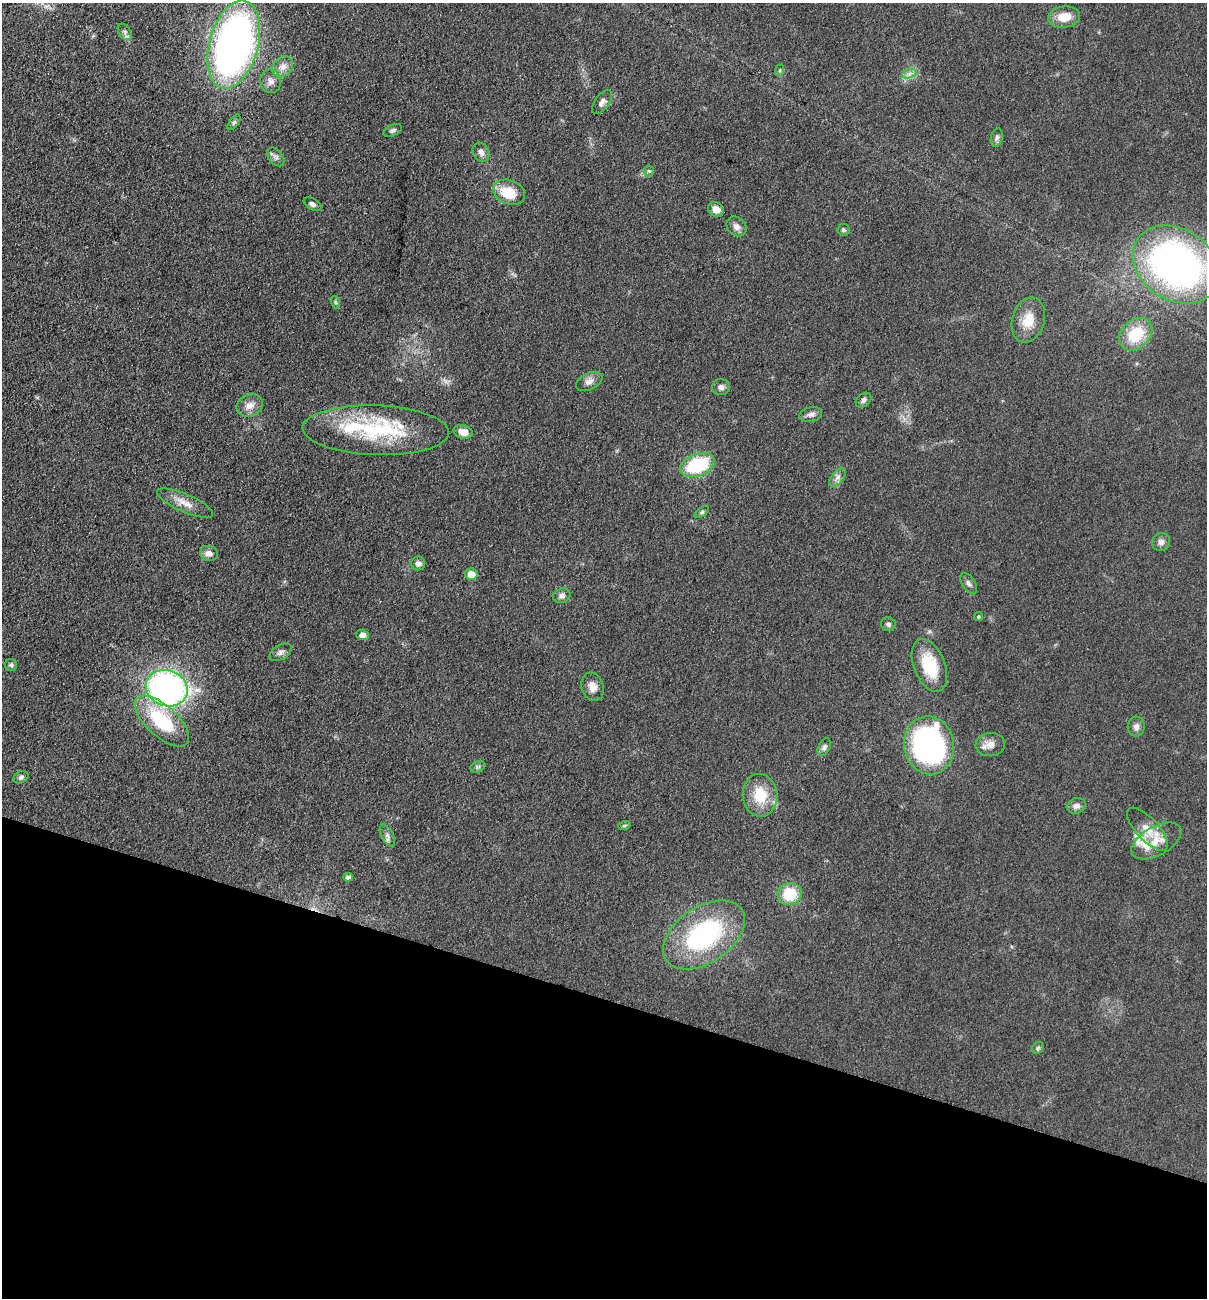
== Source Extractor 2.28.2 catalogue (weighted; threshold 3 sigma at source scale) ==
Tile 15 of 4 x 4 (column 3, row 4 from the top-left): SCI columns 2592-3796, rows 2-1297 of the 5254 x 5200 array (HDU 1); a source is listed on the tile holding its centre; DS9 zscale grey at full resolution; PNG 1209 x 1300 px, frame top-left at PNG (2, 3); each listed source drawn as its Kron ellipse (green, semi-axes under 4 px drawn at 4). Shown black and unused: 23% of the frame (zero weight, under 3 of 5 exposures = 3% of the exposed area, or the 3 px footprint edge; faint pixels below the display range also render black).
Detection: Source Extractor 2.28.2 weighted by HDU 2 'WHT'; one run over the whole footprint, this tile lists its part. Background 0.119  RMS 0.008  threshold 0.0358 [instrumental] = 3 sigma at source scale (4.5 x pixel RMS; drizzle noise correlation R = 1.50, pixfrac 1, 0.05/0.05 arcsec/px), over >= 5 px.
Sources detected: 70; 1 cosmic-ray / hot-pixel residue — neither listed nor drawn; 4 inside a brighter listed object's ellipse — not listed separately; the other 65 listed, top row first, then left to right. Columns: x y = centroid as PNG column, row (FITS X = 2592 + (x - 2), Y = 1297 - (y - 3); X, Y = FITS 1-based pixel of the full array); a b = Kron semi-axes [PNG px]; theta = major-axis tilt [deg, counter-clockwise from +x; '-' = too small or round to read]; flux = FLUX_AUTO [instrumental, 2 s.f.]
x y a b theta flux
1064 17 16 10 6 14
125 32 9 6 -56 2.4
234 44 45 24 74 410
283 67 11 9 47 6
780 70 6 4 73 0.94
909 74 7 4 19 2.5
271 81 12 10 -80 5.1
602 102 14 7 54 4.1
234 122 9 4 53 1.8
393 130 10 5 26 2
997 138 9 6 76 2.6
481 152 10 7 -61 3.4
276 157 10 7 -51 3
649 171 5 5 - 1.4
509 192 16 12 -21 22
312 204 10 5 -30 2.7
716 209 8 7 - 6.2
736 226 11 9 -44 4.3
843 230 6 6 - 1.6
1176 265 46 35 -33 340
335 302 7 4 -71 1.1
1028 320 23 16 73 16
1136 334 18 14 42 29
589 381 14 8 27 4.7
721 387 9 8 - 3.3
864 400 9 6 41 2.6
250 405 13 10 21 6.9
811 414 11 7 14 3.5
376 430 73 25 -2 78
463 432 10 6 -14 8.9
697 465 18 11 21 55
837 477 11 6 49 3.4
185 503 30 9 -24 10
702 512 8 4 36 1.5
1161 542 9 9 - 3.8
209 553 9 7 -13 5.1
418 563 7 7 - 3.4
471 574 6 5 - 12
969 584 12 6 -57 2.8
562 596 9 7 22 3.6
978 617 4 4 - 1.2
888 624 7 7 - 2
363 635 6 5 - 4.7
281 652 12 7 32 3.2
11 665 6 6 - 1.6
929 665 28 15 -68 31
593 687 14 11 -72 6.7
167 688 21 18 -20 310
162 721 34 15 -42 53
1136 727 10 8 88 3.6
990 744 15 11 7 6.9
929 745 29 25 -80 230
824 747 9 6 67 2.3
478 767 8 5 23 1.6
21 777 8 5 28 2.2
760 795 21 17 -85 24
1076 806 10 7 19 3.6
624 826 6 4 19 1.2
1147 829 27 11 -47 13
387 835 12 6 -62 3.1
1156 841 27 14 29 16
348 877 5 4 - 2
790 894 12 11 - 25
704 935 46 28 34 110
1038 1048 6 5 - 1.5
Isophote crosses this tile's border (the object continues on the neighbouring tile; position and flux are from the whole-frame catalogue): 1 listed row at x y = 1176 265